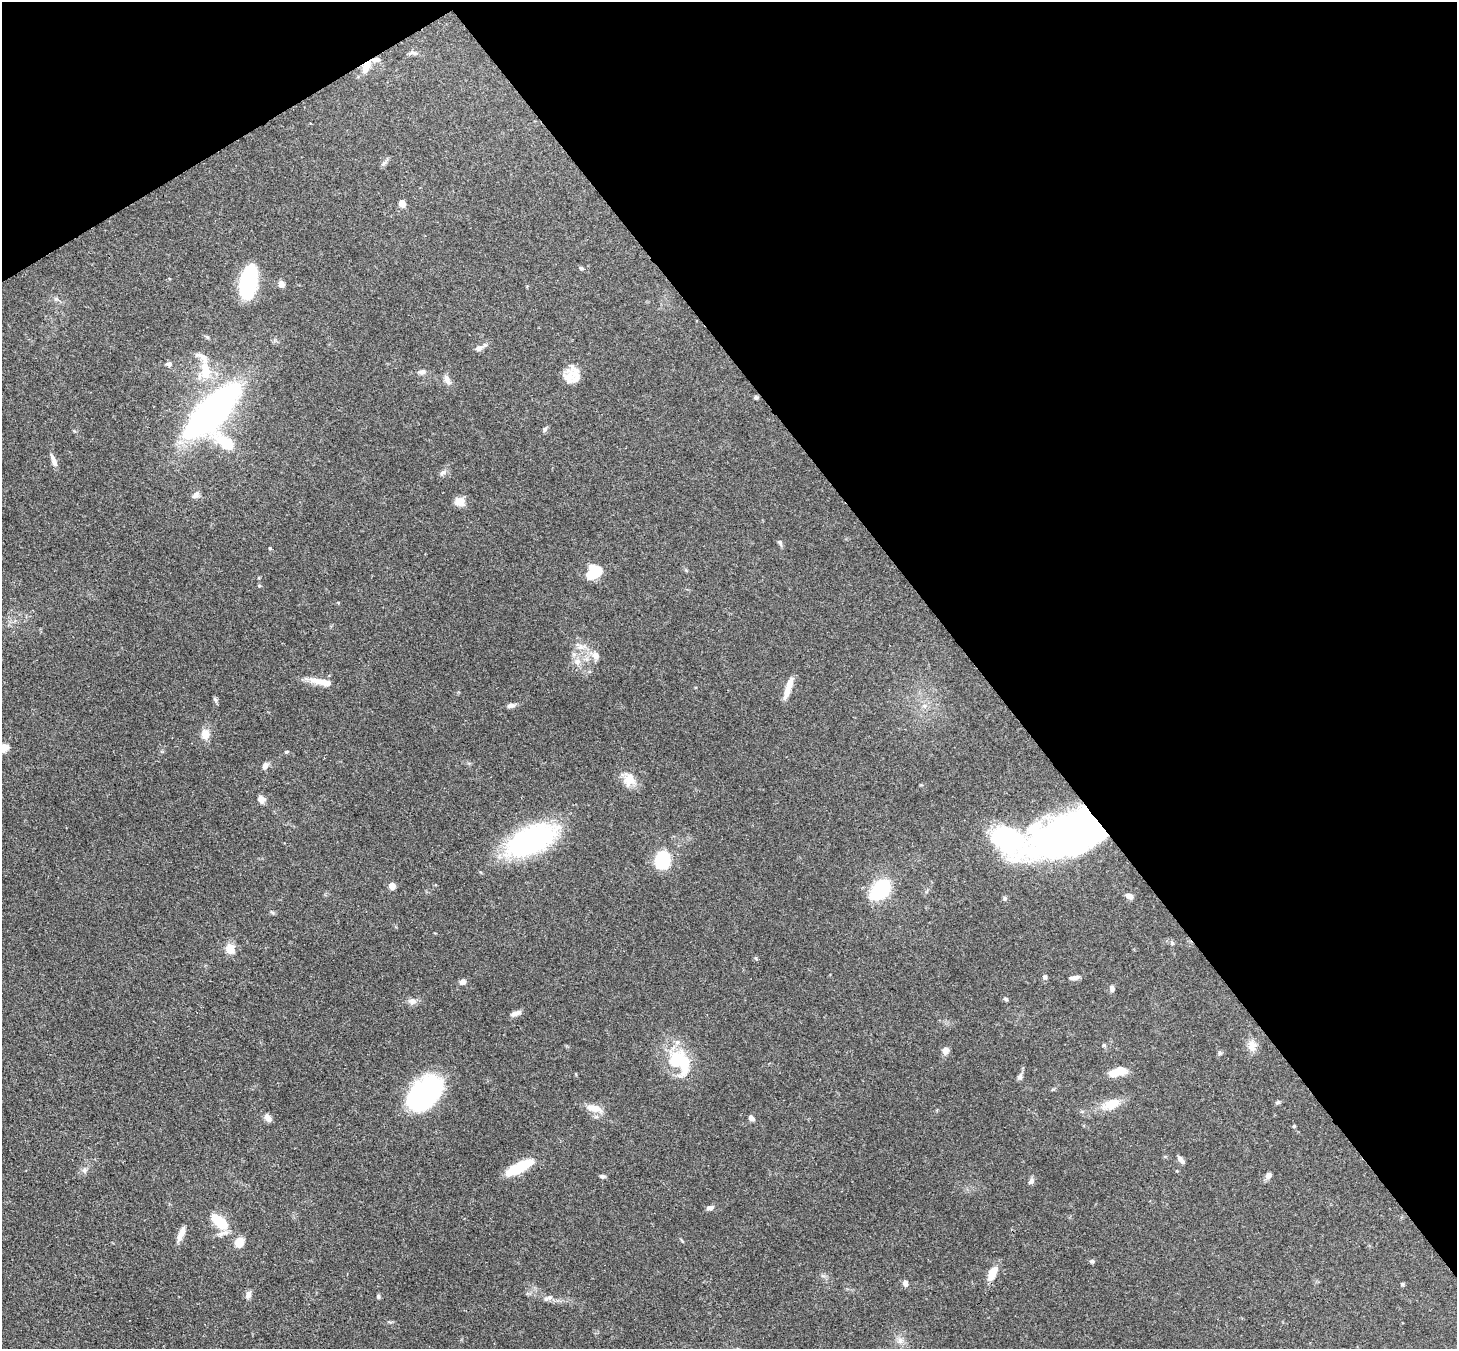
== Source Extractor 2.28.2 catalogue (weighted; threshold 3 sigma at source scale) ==
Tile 3 of 4 x 4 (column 3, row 1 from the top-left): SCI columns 2987-4441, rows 4253-5599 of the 5973 x 5945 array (HDU 1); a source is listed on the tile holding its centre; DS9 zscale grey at full resolution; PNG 1459 x 1351 px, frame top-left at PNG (2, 2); no overlay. Shown black and unused: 36% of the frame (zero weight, under 3 of 4 exposures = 7% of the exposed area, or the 3 px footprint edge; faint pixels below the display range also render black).
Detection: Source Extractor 2.28.2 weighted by HDU 2 'WHT'; one run over the whole footprint, this tile lists its part. Background 0.154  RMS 0.0047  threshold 0.021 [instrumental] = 3 sigma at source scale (4.5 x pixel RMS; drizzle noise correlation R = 1.50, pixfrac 1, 0.05/0.05 arcsec/px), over >= 5 px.
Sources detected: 97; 3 inside a brighter object's white glare — not listed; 5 inside a brighter listed object's ellipse — not listed separately; the other 89 listed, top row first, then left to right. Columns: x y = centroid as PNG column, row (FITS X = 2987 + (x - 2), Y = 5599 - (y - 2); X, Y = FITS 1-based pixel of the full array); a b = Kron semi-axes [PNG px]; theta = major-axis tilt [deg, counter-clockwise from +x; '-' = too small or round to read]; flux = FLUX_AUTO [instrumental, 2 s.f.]
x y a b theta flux
413 53 11 5 -14 1.4
366 67 17 9 69 5.1
384 163 9 3 45 1
402 203 7 6 - 3.5
581 268 5 5 - 0.7
248 283 27 13 81 53
282 284 9 7 -58 2
56 299 7 4 -18 0.85
207 337 7 4 -44 0.66
479 348 13 6 17 1.9
169 364 7 6 - 1.4
205 370 27 13 -80 12
422 372 11 6 1 1.5
574 377 22 17 -70 7.8
447 380 15 8 -64 2.7
756 397 5 5 - 0.78
213 410 53 19 46 190
545 429 7 5 56 1.1
226 443 35 14 -39 15
53 460 16 6 -69 2.9
443 472 11 6 25 1.5
196 495 11 8 49 1.9
460 501 11 9 -11 4.6
780 543 8 5 -62 1.1
270 548 4 4 - 0.43
592 575 13 11 86 11
259 586 6 4 -1 0.46
581 647 15 7 5 3.3
596 656 12 9 -72 3.1
577 662 10 9 - 3.2
322 682 28 7 -12 7.2
789 683 18 8 74 4.4
215 699 9 4 -54 0.8
511 705 11 6 11 1.7
924 706 7 6 - 1.5
205 734 9 8 - 5.4
3 748 11 8 18 5.3
286 752 5 4 - 0.49
265 766 8 6 68 2.3
629 780 18 15 75 6.4
261 799 9 8 - 2.5
1068 835 77 39 17 230
531 840 58 26 25 73
663 860 10 8 81 49
392 886 5 4 - 7.4
881 889 14 10 49 49
1129 896 8 5 -27 3.2
1005 898 6 6 - 0.85
272 912 7 3 -36 0.63
1172 943 6 5 - 0.82
230 949 11 9 -69 5.9
1045 977 6 5 - 0.99
1074 978 10 5 6 2.1
463 982 7 6 - 2
1112 988 7 6 - 1.6
1006 999 6 4 -45 0.68
412 1001 11 8 0 2.5
516 1013 15 6 18 2.1
1252 1046 15 11 -82 4.2
945 1050 9 8 - 2.5
1220 1053 6 5 - 0.78
676 1060 34 18 -77 21
1115 1073 15 10 28 6.4
1020 1077 8 6 61 1.3
424 1093 38 25 43 65
1278 1102 7 4 45 0.71
1111 1104 23 12 20 8.7
594 1108 22 9 -14 5.6
268 1118 10 7 -54 2.6
751 1118 7 5 -44 1.6
1294 1126 5 4 - 0.45
1181 1159 11 5 -50 1.8
519 1167 26 8 27 21
84 1170 7 4 -71 0.98
1268 1175 9 7 53 1.7
602 1176 7 5 -2 0.98
1031 1181 9 6 49 1.4
710 1207 9 5 12 1.7
220 1222 22 11 -41 15
181 1234 19 7 66 3.7
239 1242 10 8 59 6.3
1092 1261 6 5 - 0.9
992 1273 17 8 63 7.7
905 1283 7 6 - 1.9
1402 1284 5 4 - 0.75
248 1295 11 6 69 2
378 1296 5 5 - 0.74
548 1298 14 5 22 1.7
900 1340 9 8 - 2.4
Overlapping masked pixels (flux is a lower limit): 2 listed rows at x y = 366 67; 1068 835
Isophote crosses this tile's border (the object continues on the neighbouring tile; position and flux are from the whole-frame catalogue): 1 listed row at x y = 3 748
Unlisted compact peaks at least as high as the median listed source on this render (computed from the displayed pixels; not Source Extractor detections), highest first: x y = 756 958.